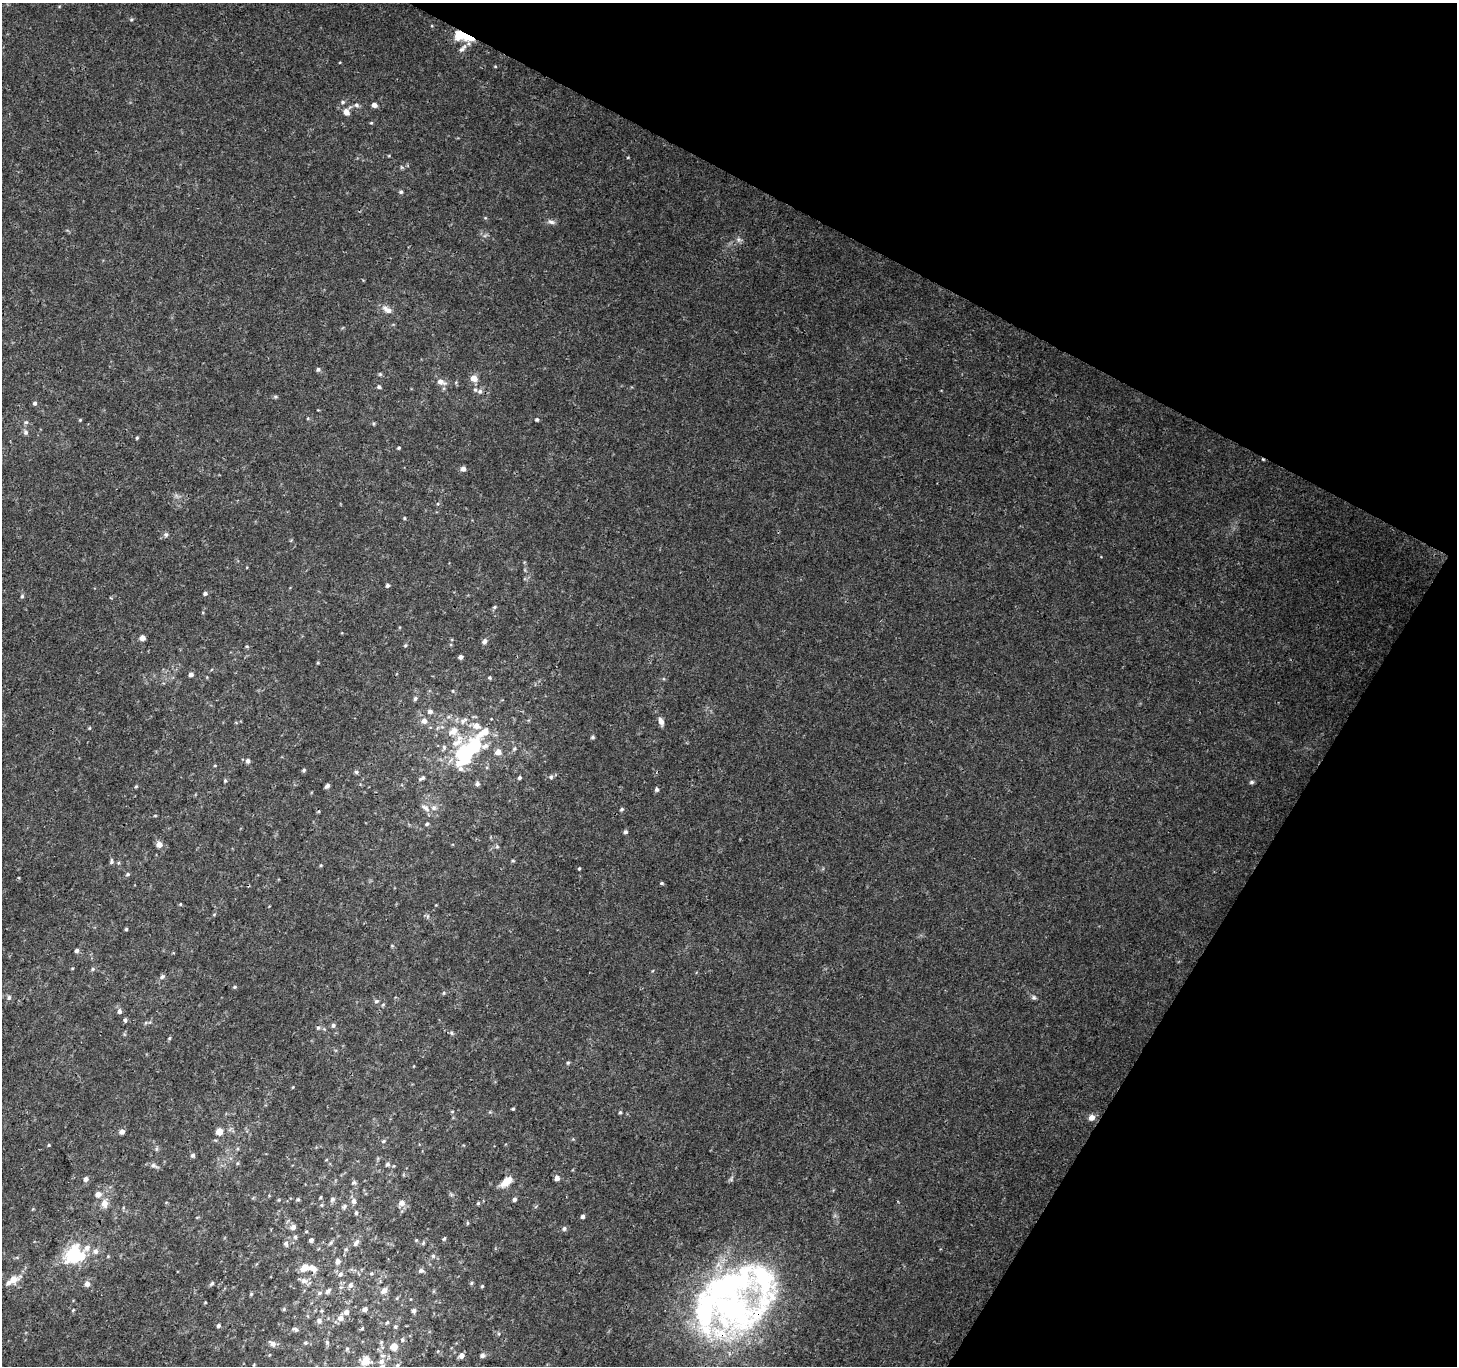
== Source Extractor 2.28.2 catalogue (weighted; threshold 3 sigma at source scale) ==
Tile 8 of 4 x 4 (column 4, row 2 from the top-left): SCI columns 4367-5821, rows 2924-4287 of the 5829 x 5913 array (HDU 1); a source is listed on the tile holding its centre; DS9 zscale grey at full resolution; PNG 1459 x 1368 px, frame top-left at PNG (2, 3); no overlay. Shown black and unused: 25% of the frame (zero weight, under 3 of 4 exposures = <1% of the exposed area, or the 3 px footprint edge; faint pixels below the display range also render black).
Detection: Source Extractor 2.28.2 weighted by HDU 2 'WHT'; one run over the whole footprint, this tile lists its part. Background 0.00503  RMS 0.0022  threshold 0.0099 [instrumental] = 3 sigma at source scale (4.5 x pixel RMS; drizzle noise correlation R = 1.50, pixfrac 1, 0.0396/0.0396 arcsec/px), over >= 5 px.
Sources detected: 200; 3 inside a brighter object's white glare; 1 cosmic-ray / hot-pixel residue — not listed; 9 inside a brighter listed object's ellipse — not listed separately; the other 187 listed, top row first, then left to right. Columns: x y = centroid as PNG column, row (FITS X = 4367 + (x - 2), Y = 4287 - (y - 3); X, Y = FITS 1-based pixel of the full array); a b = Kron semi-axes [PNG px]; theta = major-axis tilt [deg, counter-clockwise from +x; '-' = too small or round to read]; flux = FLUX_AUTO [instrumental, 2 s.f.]
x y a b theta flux
131 19 6 4 0 0.28
460 34 10 8 -28 7.6
470 38 7 6 - 5
462 49 14 6 44 0.97
495 66 5 3 - 0.2
343 102 6 5 - 0.4
356 105 7 6 - 0.58
374 105 5 4 - 1.1
346 112 11 8 76 1.5
371 123 4 4 - 0.22
401 192 5 5 - 0.35
551 222 10 6 -21 0.72
738 239 7 5 -45 0.53
387 310 14 7 -31 1.5
318 369 5 5 - 0.45
474 378 6 5 - 2.5
441 382 11 7 -19 1.3
379 387 5 4 - 0.4
480 391 7 6 - 0.58
275 397 6 4 0 0.32
34 403 5 4 - 0.5
80 420 4 4 - 0.23
537 420 4 4 - 0.36
26 422 6 6 - 0.39
26 432 6 6 - 0.57
137 438 4 3 - 0.26
399 448 4 3 - 0.26
463 469 6 5 - 0.88
404 518 4 3 - 0.22
166 535 6 6 - 0.52
387 585 4 4 - 0.53
205 593 5 4 - 0.47
22 596 5 5 - 0.33
494 607 6 4 28 0.33
142 638 5 4 - 1.8
485 641 6 5 - 0.74
405 645 5 4 - 0.28
247 646 5 3 - 0.24
461 657 4 4 - 0.62
318 663 4 4 - 0.22
191 674 5 4 - 0.83
490 678 4 4 - 0.31
453 691 5 3 - 0.19
415 698 6 5 - 0.45
430 711 6 6 - 0.75
424 721 7 6 - 1.2
661 721 11 6 -70 1
476 726 9 7 -20 1.8
89 728 5 3 - 0.2
453 731 15 10 35 2.5
484 732 20 8 33 3.9
592 737 5 4 - 0.33
457 743 21 10 29 3.5
514 749 7 5 73 0.41
498 752 6 6 - 1.4
465 754 19 13 71 20
248 761 7 6 - 0.56
304 770 5 4 - 0.3
356 772 5 5 - 0.44
519 777 4 4 - 0.43
551 777 5 5 - 0.43
422 778 11 4 31 0.51
225 780 5 4 - 0.32
1252 782 6 5 - 0.4
477 784 6 5 - 0.54
136 786 4 4 - 0.25
327 786 5 3 - 0.64
656 789 5 5 - 0.53
425 808 15 6 -33 1.1
622 809 5 4 - 0.33
155 816 5 3 - 0.18
427 824 5 5 - 0.35
625 832 5 4 - 0.5
159 845 7 7 - 1.2
497 847 6 4 0 0.32
111 861 8 5 83 0.44
513 861 5 3 - 0.26
321 865 5 3 - 0.21
579 868 4 3 - 0.26
127 874 6 4 23 0.33
662 883 5 4 - 0.29
180 904 4 4 - 0.23
428 916 6 4 71 0.31
126 929 3 3 - 0.28
77 950 5 4 - 0.59
72 968 4 3 - 0.17
93 969 5 4 - 0.32
162 977 6 5 - 0.56
235 987 5 4 - 0.27
444 993 5 3 - 0.25
9 997 7 5 76 0.46
1034 997 6 6 - 0.46
376 1001 6 5 - 0.41
383 1004 6 3 20 0.25
119 1011 6 5 - 0.69
125 1020 5 4 - 0.49
333 1025 6 5 - 0.52
318 1028 7 5 74 0.46
451 1033 6 5 - 0.39
169 1038 5 4 - 0.26
568 1063 5 4 - 0.3
293 1087 4 3 - 0.16
513 1109 4 3 - 0.26
452 1111 5 3 - 0.21
620 1112 5 4 - 0.3
1091 1118 7 6 - 1.4
122 1132 5 5 - 1.1
219 1132 5 5 - 3.4
383 1141 5 4 - 0.3
49 1145 5 3 - 0.21
193 1155 5 5 - 0.51
237 1163 6 4 89 0.26
387 1164 6 5 - 0.53
154 1166 11 6 -29 0.71
557 1178 6 5 - 1
86 1179 6 5 - 0.72
506 1182 14 7 42 2.8
354 1183 7 6 - 0.52
98 1194 6 6 - 1.3
320 1197 4 3 - 0.23
298 1199 5 4 - 0.34
332 1199 7 6 - 0.64
514 1199 5 4 - 0.62
354 1201 8 6 77 0.85
105 1203 8 7 - 2
402 1203 6 6 - 1.5
478 1203 5 4 - 0.28
321 1205 5 4 - 0.25
344 1207 8 6 58 0.55
356 1213 5 4 - 0.41
583 1216 5 4 - 0.51
467 1223 5 3 - 0.23
293 1227 7 6 - 0.85
564 1229 6 6 - 0.5
295 1237 5 5 - 0.39
444 1239 5 4 - 0.35
311 1240 4 4 - 0.6
416 1240 5 4 - 0.25
286 1243 7 6 - 0.57
331 1243 8 5 46 0.43
356 1243 10 6 55 0.89
423 1243 6 5 - 0.34
87 1248 15 7 44 1.5
95 1251 7 7 - 0.87
74 1256 18 13 68 15
433 1256 6 5 - 0.41
338 1261 6 5 - 0.99
304 1268 8 5 43 2.7
312 1268 12 7 -30 1.5
421 1270 6 6 - 0.5
371 1273 5 4 - 0.29
340 1274 7 6 - 0.69
13 1279 13 8 21 2.6
304 1281 10 8 -5 1.1
212 1283 6 4 50 0.38
471 1283 6 4 88 0.29
87 1284 6 5 - 1.1
350 1285 7 6 - 0.69
482 1286 4 4 - 0.28
328 1291 9 5 48 0.57
384 1291 7 6 - 1.1
319 1293 7 5 17 0.52
251 1294 5 4 - 0.26
732 1308 88 69 -31 73
284 1309 5 5 - 0.29
365 1309 5 5 - 0.84
73 1310 5 3 - 0.21
414 1311 5 4 - 0.61
346 1312 6 5 - 1.1
341 1318 7 7 - 1.3
319 1320 7 6 - 0.73
387 1323 6 3 19 0.24
218 1325 5 4 - 0.45
395 1326 5 4 - 0.31
362 1328 4 4 - 0.25
295 1329 10 5 -12 0.63
402 1340 6 5 - 0.37
327 1342 6 5 - 0.37
305 1343 6 5 - 0.39
273 1344 7 6 - 1.2
394 1347 5 5 - 3.4
347 1349 6 5 - 0.38
461 1355 6 6 - 0.96
482 1355 6 5 - 0.61
366 1360 8 7 - 3.8
381 1361 8 7 - 1.1
397 1365 6 5 - 0.45
Overlapping masked pixels (flux is a lower limit): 3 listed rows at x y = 460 34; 470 38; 732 1308
Isophote crosses this tile's border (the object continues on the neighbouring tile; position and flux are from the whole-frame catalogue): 1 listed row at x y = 397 1365